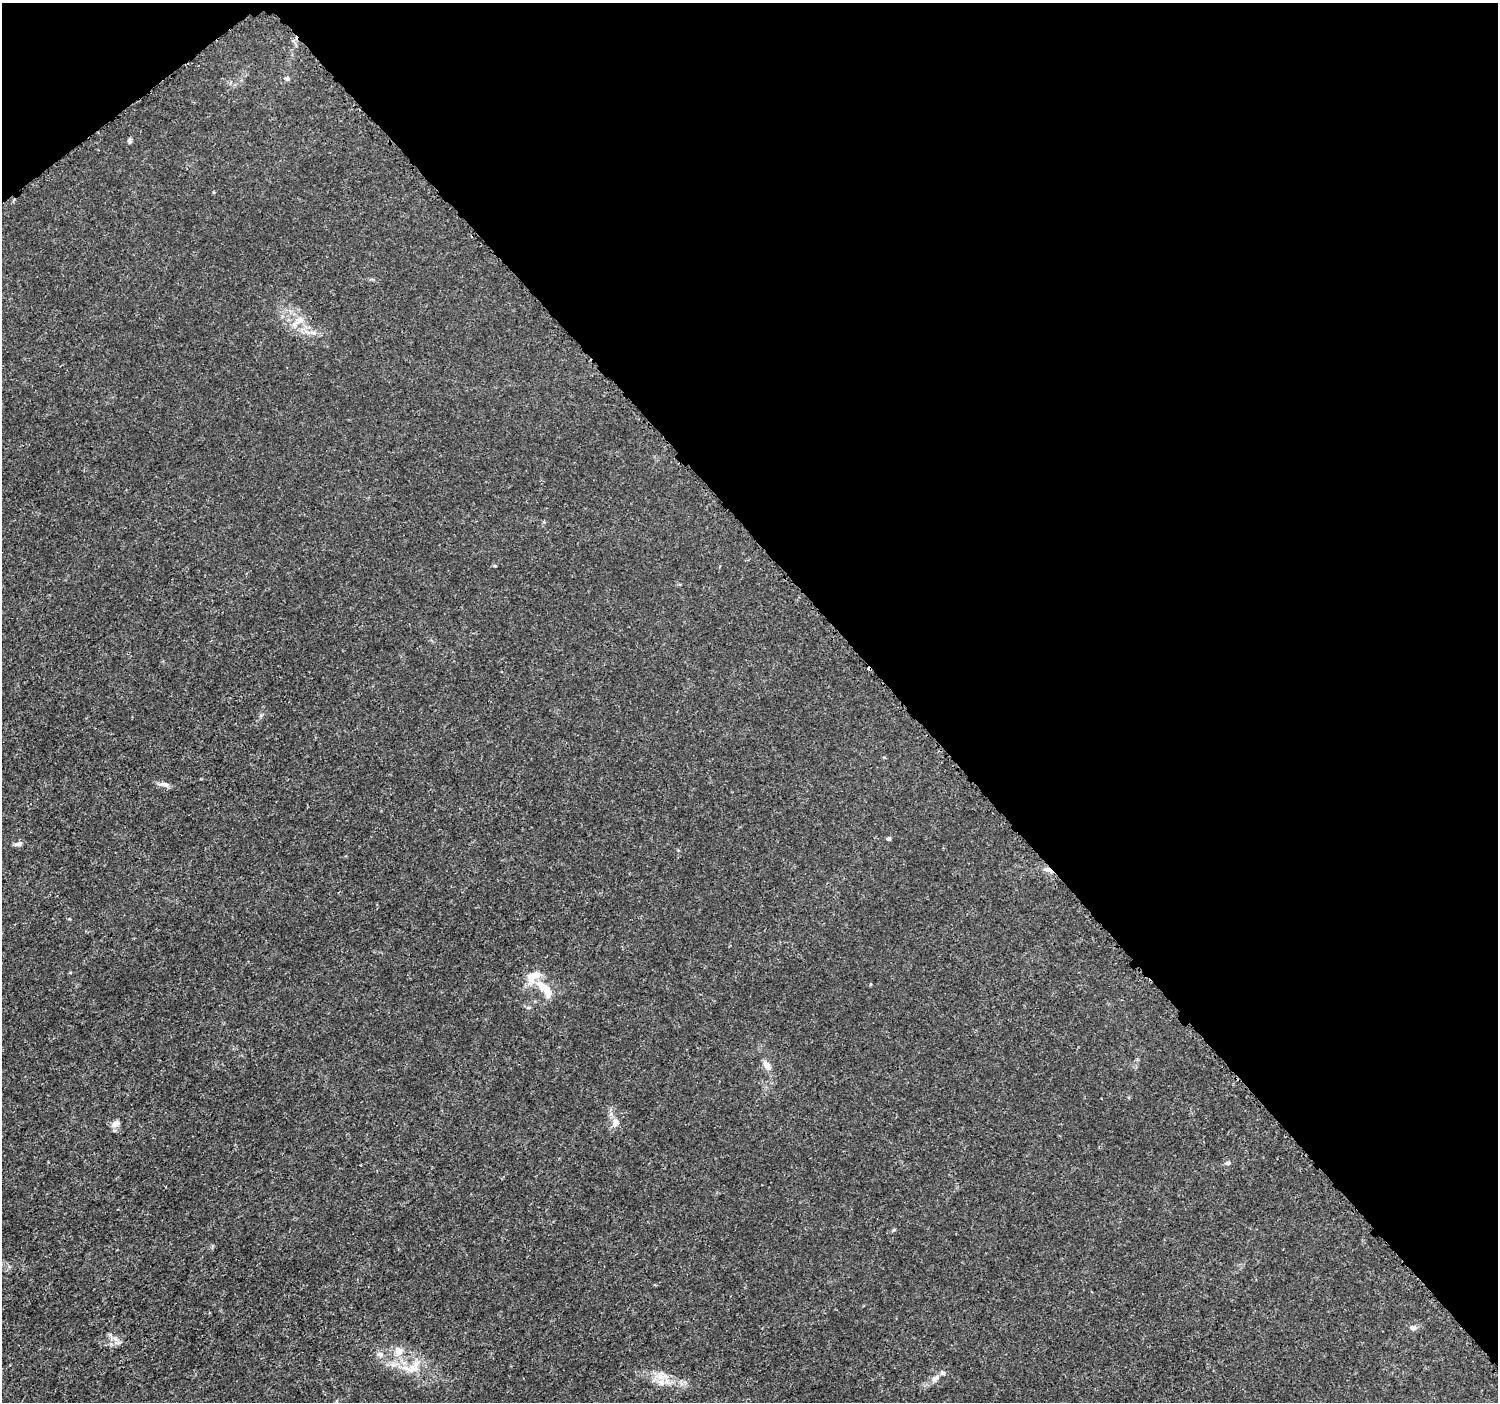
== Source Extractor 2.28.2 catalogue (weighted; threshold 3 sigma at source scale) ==
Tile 3 of 4 x 4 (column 3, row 1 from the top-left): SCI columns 3017-4512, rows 4364-5763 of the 6037 x 5992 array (HDU 1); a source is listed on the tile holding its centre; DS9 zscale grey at full resolution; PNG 1500 x 1404 px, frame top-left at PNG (2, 3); no overlay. Shown black and unused: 41% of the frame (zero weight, under 3 of 5 exposures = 2% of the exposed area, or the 3 px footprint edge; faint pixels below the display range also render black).
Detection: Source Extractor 2.28.2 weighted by HDU 2 'WHT'; one run over the whole footprint, this tile lists its part. Background 0.00147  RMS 7.1e-04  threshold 0.00317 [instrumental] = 3 sigma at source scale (4.5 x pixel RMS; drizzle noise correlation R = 1.50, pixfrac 1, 0.0396/0.0396 arcsec/px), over >= 5 px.
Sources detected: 22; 3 inside a brighter listed object's ellipse — not listed separately; the other 19 listed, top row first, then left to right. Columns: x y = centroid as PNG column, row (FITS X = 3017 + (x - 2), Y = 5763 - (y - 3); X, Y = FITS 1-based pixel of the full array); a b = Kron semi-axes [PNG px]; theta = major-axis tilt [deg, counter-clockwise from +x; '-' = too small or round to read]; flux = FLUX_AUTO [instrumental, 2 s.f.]
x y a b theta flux
287 78 7 5 -2 0.15
129 141 10 4 -86 0.12
300 320 12 8 -14 0.52
495 566 5 3 - 0.068
164 784 16 6 -3 0.31
889 839 4 4 - 0.13
18 844 11 5 10 0.21
545 989 35 12 -49 1.5
767 1066 16 8 -51 0.43
615 1123 13 9 68 0.47
115 1124 12 7 45 0.35
1227 1163 8 5 0 0.15
1413 1328 9 7 -19 0.25
116 1339 10 6 -28 0.32
399 1351 12 11 - 0.71
380 1354 9 7 -6 0.29
413 1368 30 16 23 1.5
935 1378 13 6 35 0.36
661 1381 14 11 43 0.81